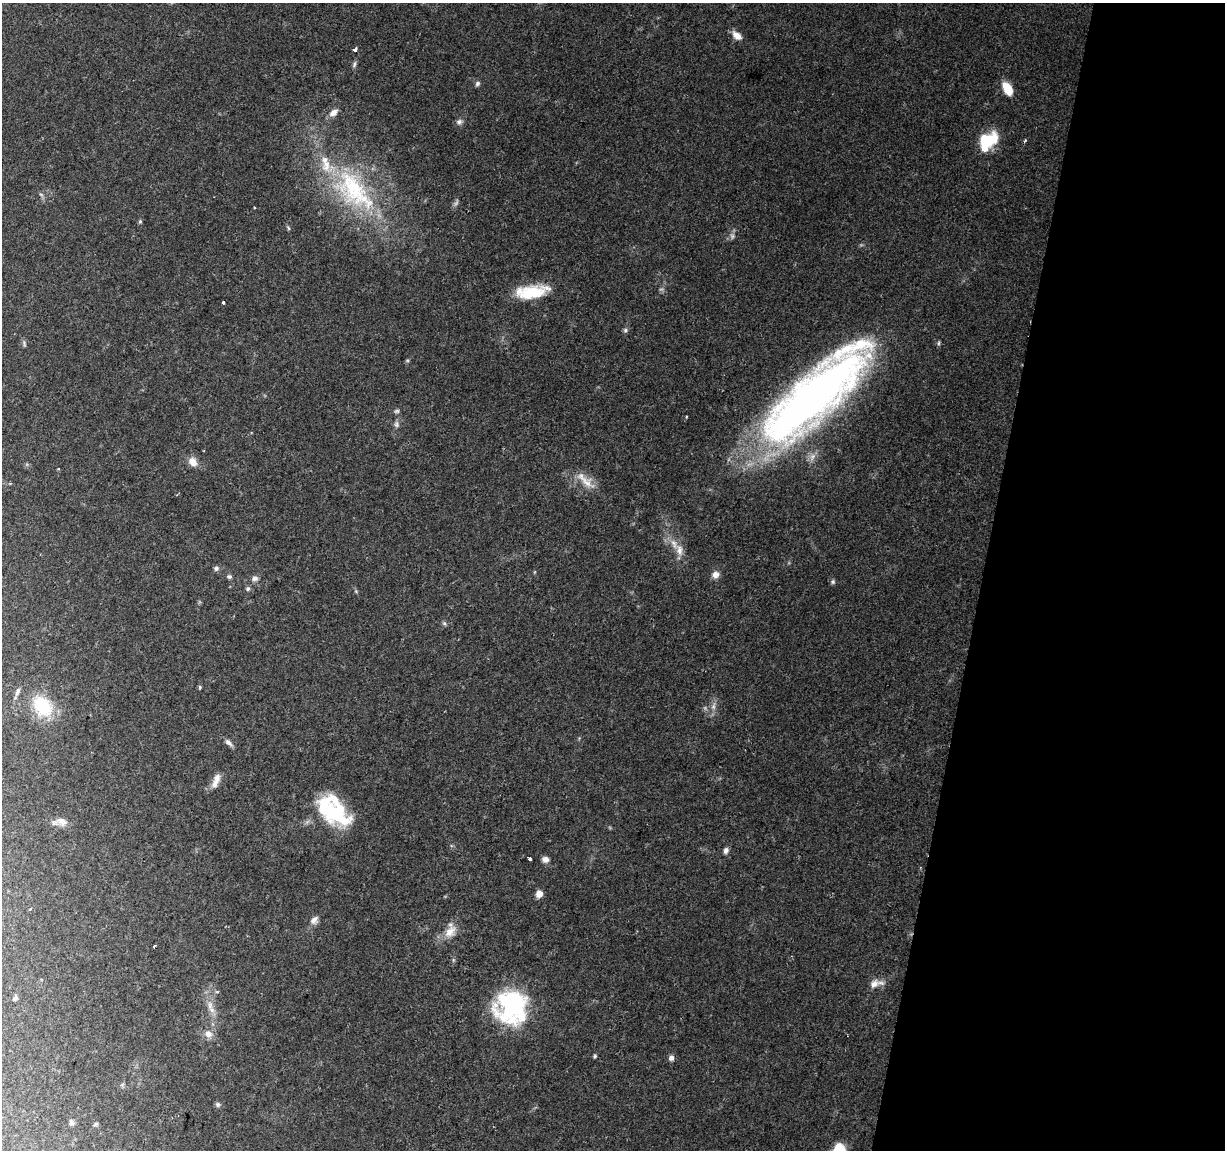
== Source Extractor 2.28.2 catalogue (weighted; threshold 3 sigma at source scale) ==
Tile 8 of 4 x 4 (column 4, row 2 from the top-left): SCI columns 3669-4891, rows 2525-3672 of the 4900 x 5106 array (HDU 1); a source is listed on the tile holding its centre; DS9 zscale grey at full resolution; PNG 1227 x 1152 px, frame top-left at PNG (2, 3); no overlay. Shown black and unused: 20% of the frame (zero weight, under 2 of 3 exposures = <1% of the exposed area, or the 3 px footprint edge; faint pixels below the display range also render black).
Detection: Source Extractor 2.28.2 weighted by HDU 2 'WHT'; one run over the whole footprint, this tile lists its part. Background 0.0974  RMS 0.006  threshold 0.0272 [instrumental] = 3 sigma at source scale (4.5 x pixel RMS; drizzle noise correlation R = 1.50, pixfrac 1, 0.0396/0.0396 arcsec/px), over >= 5 px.
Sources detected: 68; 1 too faint to see at this stretch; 2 inside a brighter object's white glare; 2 cosmic-ray / hot-pixel residue — not listed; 5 inside a brighter listed object's ellipse — not listed separately; the other 58 listed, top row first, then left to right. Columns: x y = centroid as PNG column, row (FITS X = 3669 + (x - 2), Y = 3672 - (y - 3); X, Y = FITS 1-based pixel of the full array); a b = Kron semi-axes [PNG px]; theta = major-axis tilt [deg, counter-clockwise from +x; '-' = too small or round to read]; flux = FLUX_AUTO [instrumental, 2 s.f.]
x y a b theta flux
737 35 12 8 -40 5.2
355 50 4 3 - 17
354 64 9 5 66 1.4
477 84 7 5 64 1.4
1007 88 14 8 -58 12
333 113 11 7 36 3.9
459 122 8 7 - 2
988 141 24 16 43 24
353 188 73 41 -51 95
254 208 3 2 - 0.62
140 221 6 5 - 0.82
288 228 7 4 -60 0.88
732 236 8 6 -78 1.7
532 292 37 14 8 24
223 302 3 3 - 3.2
625 330 7 5 1 1.2
24 344 9 3 -78 1
407 360 6 4 0 0.73
813 397 107 33 41 500
397 411 7 5 14 1.2
686 416 3 3 - 0.61
396 424 9 6 -82 1.9
812 457 13 7 61 3.6
193 461 13 10 -55 5.3
586 482 23 13 -41 9.5
674 544 18 8 -61 6.2
216 568 6 5 - 1.8
715 575 9 8 - 3.8
229 576 7 5 -11 1.3
255 578 9 6 1 2.2
833 582 6 6 - 1.2
248 589 6 6 - 1.3
444 623 6 5 - 1.1
200 687 5 4 - 0.78
18 691 10 5 63 1.9
42 706 25 18 -53 28
713 706 10 6 70 2.7
228 743 12 6 -39 2.4
216 781 21 8 67 5.1
340 810 40 20 -73 32
62 822 17 10 -11 5.2
726 850 8 6 66 2.1
529 859 4 3 - 2.8
545 859 8 7 - 2.9
539 894 6 6 - 5.7
314 920 12 8 49 3.4
450 932 18 12 52 7.7
874 984 15 11 39 5.2
15 998 7 5 61 1.2
210 1005 13 7 -89 4
513 1008 39 30 49 68
208 1034 10 10 - 4.2
595 1056 5 4 - 0.9
671 1058 7 6 - 2.6
218 1104 6 6 - 1.3
71 1122 7 5 -88 2
96 1124 6 5 - 0.93
839 1150 7 7 - 38
Isophote crosses this tile's border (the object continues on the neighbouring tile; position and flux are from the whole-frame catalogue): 1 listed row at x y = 839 1150